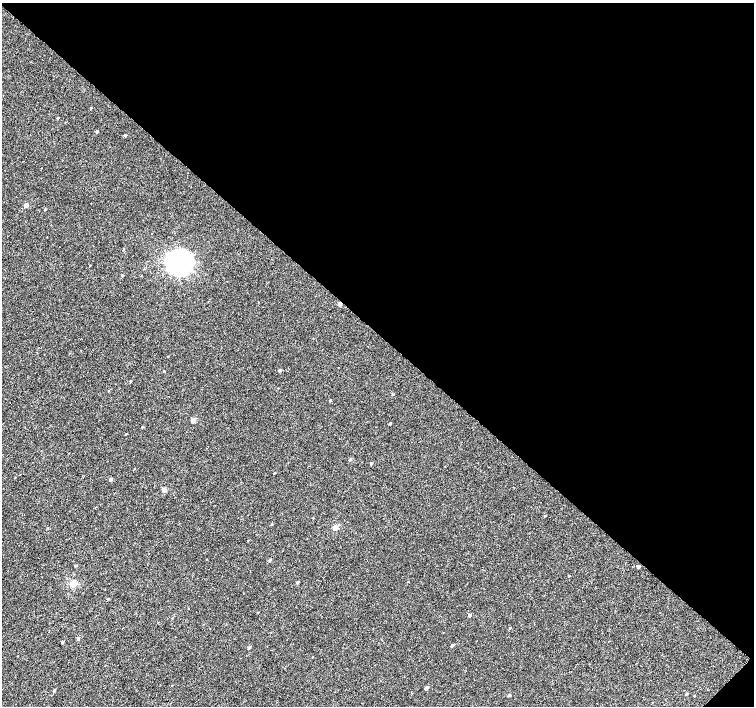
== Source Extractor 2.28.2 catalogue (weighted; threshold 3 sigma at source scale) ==
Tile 8 of 4 x 4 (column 4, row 2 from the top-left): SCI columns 4518-6020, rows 3047-4453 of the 6023 x 6028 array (HDU 1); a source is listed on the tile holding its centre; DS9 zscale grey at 2 x 2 block average (1 PNG px = mean of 2 x 2 image px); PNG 756 x 708 px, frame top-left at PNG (2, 3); no overlay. Shown black and unused: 47% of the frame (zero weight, under 3 of 4 exposures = <1% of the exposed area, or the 3 px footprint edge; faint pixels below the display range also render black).
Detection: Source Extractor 2.28.2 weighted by HDU 2 'WHT'; one run over the whole footprint, this tile lists its part. Background 2.34e-04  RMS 0.0024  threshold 0.0107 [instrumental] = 3 sigma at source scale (4.5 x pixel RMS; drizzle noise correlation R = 1.50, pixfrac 1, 0.0396/0.0396 arcsec/px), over >= 5 px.
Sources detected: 48; all 48 listed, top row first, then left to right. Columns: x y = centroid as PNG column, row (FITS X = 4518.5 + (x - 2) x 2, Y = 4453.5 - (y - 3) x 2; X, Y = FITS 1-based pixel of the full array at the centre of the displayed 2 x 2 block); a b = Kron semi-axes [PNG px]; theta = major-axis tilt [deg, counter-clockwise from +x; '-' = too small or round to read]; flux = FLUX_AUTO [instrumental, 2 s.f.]
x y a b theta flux
91 108 2 2 - 0.37
58 118 2 2 - 0.43
97 132 3 2 - 0.69
125 135 3 2 - 0.47
26 205 3 2 - 4.1
45 209 2 2 - 0.4
124 248 3 2 - 0.27
179 262 8 7 - 360
90 265 2 2 - 0.25
122 275 3 2 - 0.43
340 304 3 2 - 2.7
280 370 3 2 - 1
164 371 2 2 - 0.41
130 381 2 2 - 0.44
278 388 2 2 - 0.18
393 394 3 2 - 0.42
330 400 2 2 - 0.42
193 420 3 2 - 5.2
390 423 2 2 - 0.45
142 427 3 2 - 0.33
126 434 2 2 - 0.43
350 460 3 2 - 0.95
371 463 3 2 - 0.56
274 473 2 2 - 0.42
111 480 3 2 - 1.3
164 489 3 2 - 5.1
545 516 2 2 - 0.35
272 524 3 2 - 0.26
335 527 3 2 - 7.7
270 560 3 2 - 1.1
75 566 3 2 - 0.55
639 566 3 2 - 1.2
569 576 2 2 - 0.32
297 582 3 2 - 1.1
73 584 3 3 - 16
470 615 3 3 - 0.84
510 628 2 2 - 0.34
78 639 3 2 - 1.3
62 642 3 2 - 0.71
452 645 3 2 - 0.98
249 647 3 3 - 0.96
313 657 2 2 - 0.24
172 685 2 2 - 0.25
426 688 3 2 - 1.7
54 690 3 2 - 0.75
686 693 3 2 - 0.63
509 695 3 2 - 1
694 696 2 2 - 0.29
Overlapping masked pixels (flux is a lower limit): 1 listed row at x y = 340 304
Diffuse or blended objects may show on this block-average render without a row.